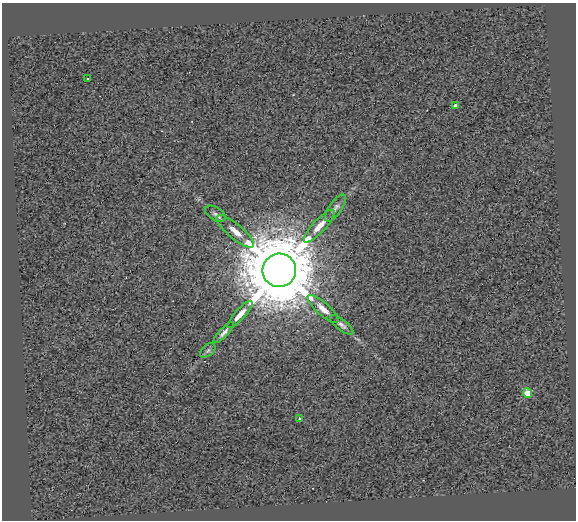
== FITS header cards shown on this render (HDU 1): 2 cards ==
NAXIS1  =                  574
NAXIS2  =                  518

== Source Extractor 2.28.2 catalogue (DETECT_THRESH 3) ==
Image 574 x 518 px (HDU 1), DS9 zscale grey, 1 PNG px = 1 image px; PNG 578 x 522 px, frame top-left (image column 1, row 518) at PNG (2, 3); each listed source drawn as its Kron ellipse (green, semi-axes under 4 px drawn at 4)
Background 0.548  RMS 2.6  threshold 7.89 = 3 sigma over >= 5 px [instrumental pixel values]
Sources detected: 14; all 14 listed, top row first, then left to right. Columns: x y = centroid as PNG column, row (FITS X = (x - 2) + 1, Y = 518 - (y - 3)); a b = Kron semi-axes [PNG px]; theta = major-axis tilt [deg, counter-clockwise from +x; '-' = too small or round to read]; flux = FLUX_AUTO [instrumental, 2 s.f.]
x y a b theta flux
87 78 2 2 - 1.7e+02
455 106 4 4 - 5.6e+02
335 208 16 6 56 7.4e+02
215 214 11 6 -32 5.2e+02
319 226 21 6 47 1.9e+03
235 231 23 7 -40 2.1e+03
279 270 17 16 - 2.4e+06
323 309 20 6 -42 1.7e+03
240 314 17 5 48 1.5e+03
342 325 14 5 -39 6.6e+02
224 333 14 4 46 6.5e+02
208 350 9 5 41 4.2e+02
528 393 4 4 - 4.5e+03
300 419 3 3 - 3.7e+02